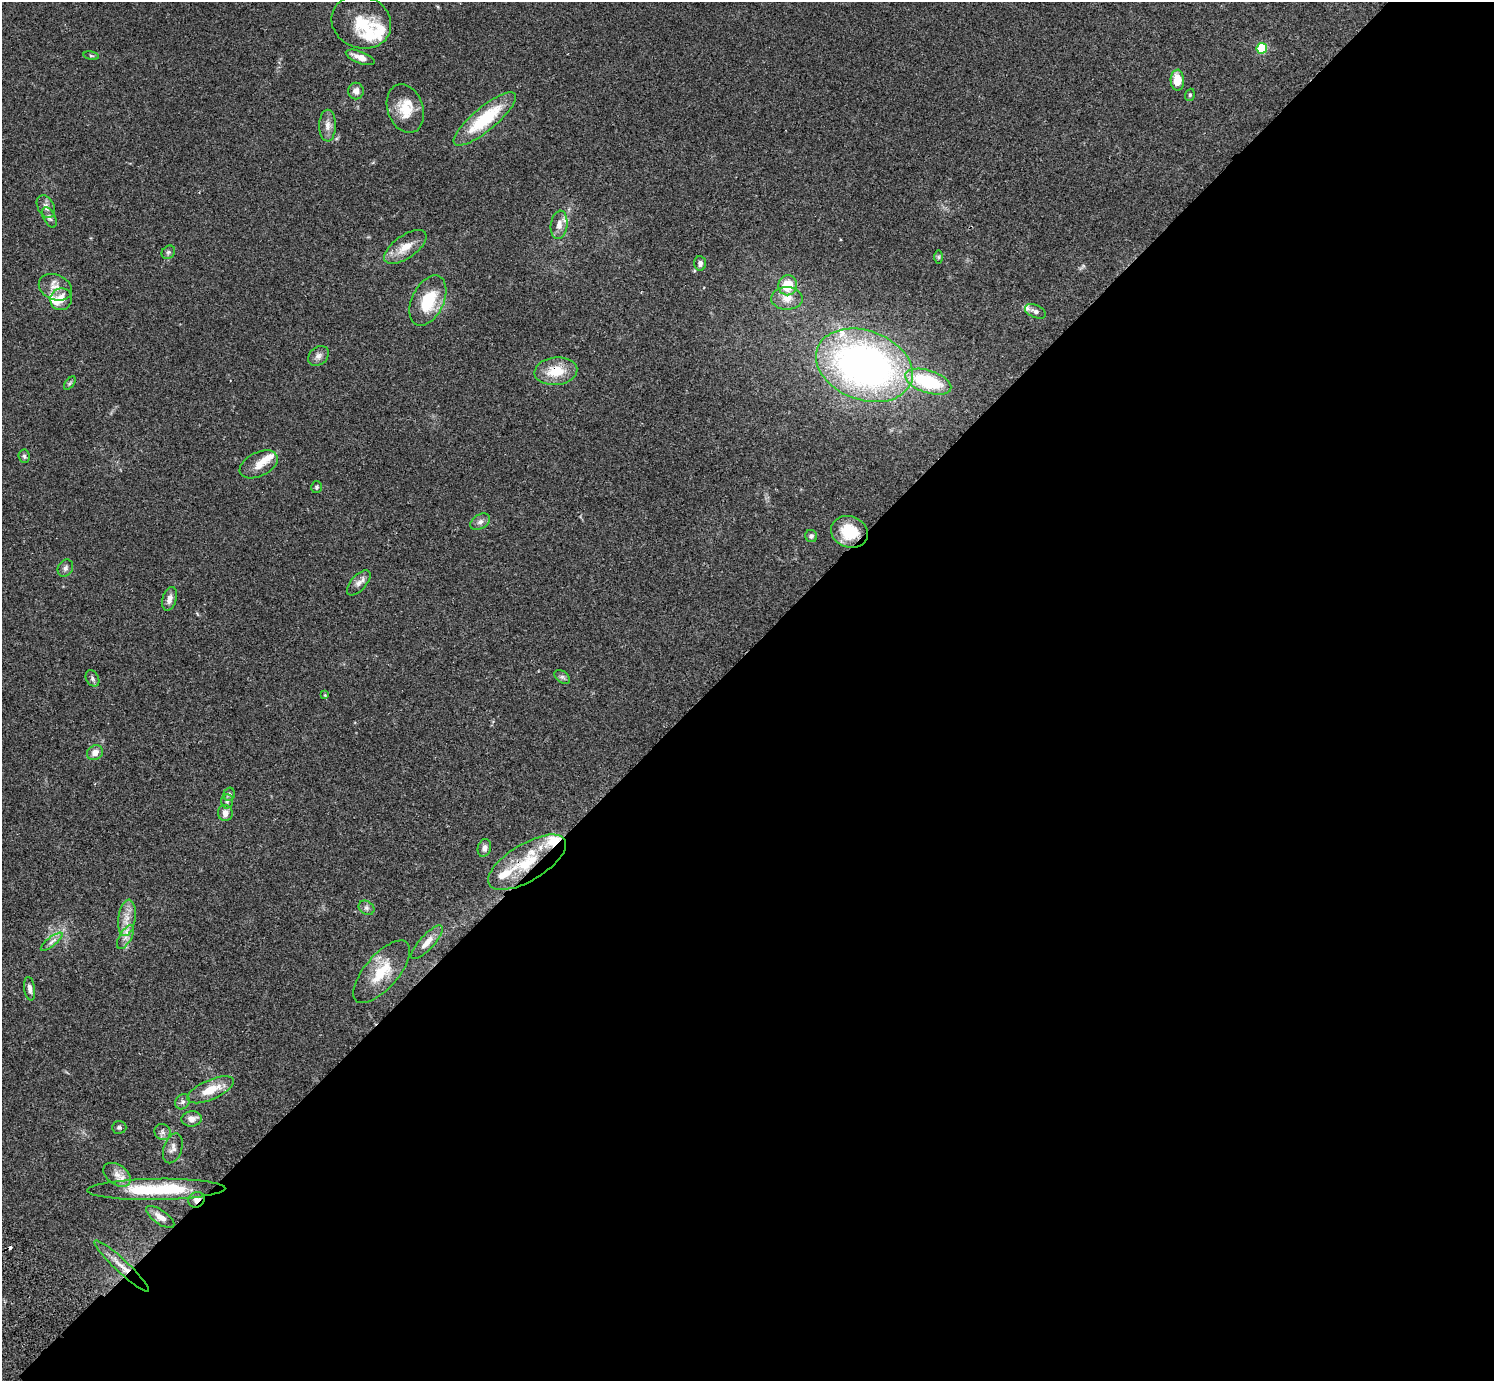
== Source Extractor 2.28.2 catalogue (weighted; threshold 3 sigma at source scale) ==
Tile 12 of 4 x 4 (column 4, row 3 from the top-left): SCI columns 4524-6015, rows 1726-3104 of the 6059 x 6069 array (HDU 1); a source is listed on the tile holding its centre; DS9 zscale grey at full resolution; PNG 1496 x 1383 px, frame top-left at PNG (2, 2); each listed source drawn as its Kron ellipse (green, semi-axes under 4 px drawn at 4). Shown black and unused: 53% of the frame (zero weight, under 2 of 3 exposures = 3% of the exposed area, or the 3 px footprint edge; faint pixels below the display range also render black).
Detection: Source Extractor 2.28.2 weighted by HDU 2 'WHT'; one run over the whole footprint, this tile lists its part. Background 0.107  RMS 0.0065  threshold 0.029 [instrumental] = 3 sigma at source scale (4.5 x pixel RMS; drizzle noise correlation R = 1.50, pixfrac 1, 0.05/0.05 arcsec/px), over >= 5 px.
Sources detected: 77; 1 cosmic-ray / hot-pixel residue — neither listed nor drawn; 12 inside a brighter listed object's ellipse — not listed separately; the other 64 listed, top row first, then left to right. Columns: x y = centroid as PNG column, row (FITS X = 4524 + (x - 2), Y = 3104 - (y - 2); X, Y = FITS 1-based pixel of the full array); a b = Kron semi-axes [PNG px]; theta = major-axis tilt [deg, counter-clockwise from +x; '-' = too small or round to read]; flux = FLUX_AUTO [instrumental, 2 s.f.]
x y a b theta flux
361 22 30 26 -21 21
1262 48 5 5 - 36
91 56 8 4 -9 0.98
360 57 15 6 -21 5.6
1177 80 10 6 -88 12
356 91 8 8 - 3.5
1190 95 6 4 70 1
405 109 25 17 -70 15
485 119 39 11 40 36
327 126 16 8 90 4.5
46 206 12 8 -61 3.8
49 217 11 6 -64 2
559 225 14 8 83 5
405 247 24 11 35 10
168 252 7 6 - 1.4
939 257 7 4 90 0.97
700 263 7 6 - 2.1
788 285 10 9 - 15
55 287 17 12 -22 6.7
787 298 16 11 -1 7.2
61 299 11 10 - 8.4
428 301 27 16 64 25
1035 311 11 6 -24 2.9
318 356 11 8 39 3.1
864 365 50 34 -20 290
556 371 21 13 6 15
928 382 24 11 -18 41
70 383 8 4 53 1.1
24 456 7 5 -85 1.3
259 464 20 12 26 7.2
317 487 6 5 - 1.1
480 522 11 7 32 2.6
849 532 19 15 -19 21
811 536 6 6 - 1.5
65 568 9 7 59 2.4
359 583 15 7 48 3.8
169 599 12 7 72 3.8
562 677 9 5 -35 1.5
92 678 8 6 -60 1.8
325 695 4 4 - 0.64
95 753 8 7 - 4.2
229 794 7 5 74 1.4
227 801 7 6 - 1.7
225 813 8 7 - 4.6
484 848 9 6 73 2.6
527 862 44 18 31 30
367 908 8 6 -32 2
127 918 18 8 82 7.2
125 937 13 6 60 3.6
52 942 13 4 38 2.6
427 942 22 7 48 6
382 972 39 17 49 20
30 989 12 5 -82 2.6
211 1090 25 9 24 13
183 1102 8 6 50 1.9
192 1119 10 7 7 4.5
119 1127 7 6 - 1.4
162 1132 8 7 - 2.2
173 1148 15 9 72 3.6
117 1175 15 10 -36 5.1
156 1189 69 10 1 40
196 1200 8 7 - 3.8
160 1217 16 7 -35 5.6
122 1266 37 6 -43 8.3
Overlapping masked pixels (flux is a lower limit): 4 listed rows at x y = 556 371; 527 862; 196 1200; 122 1266